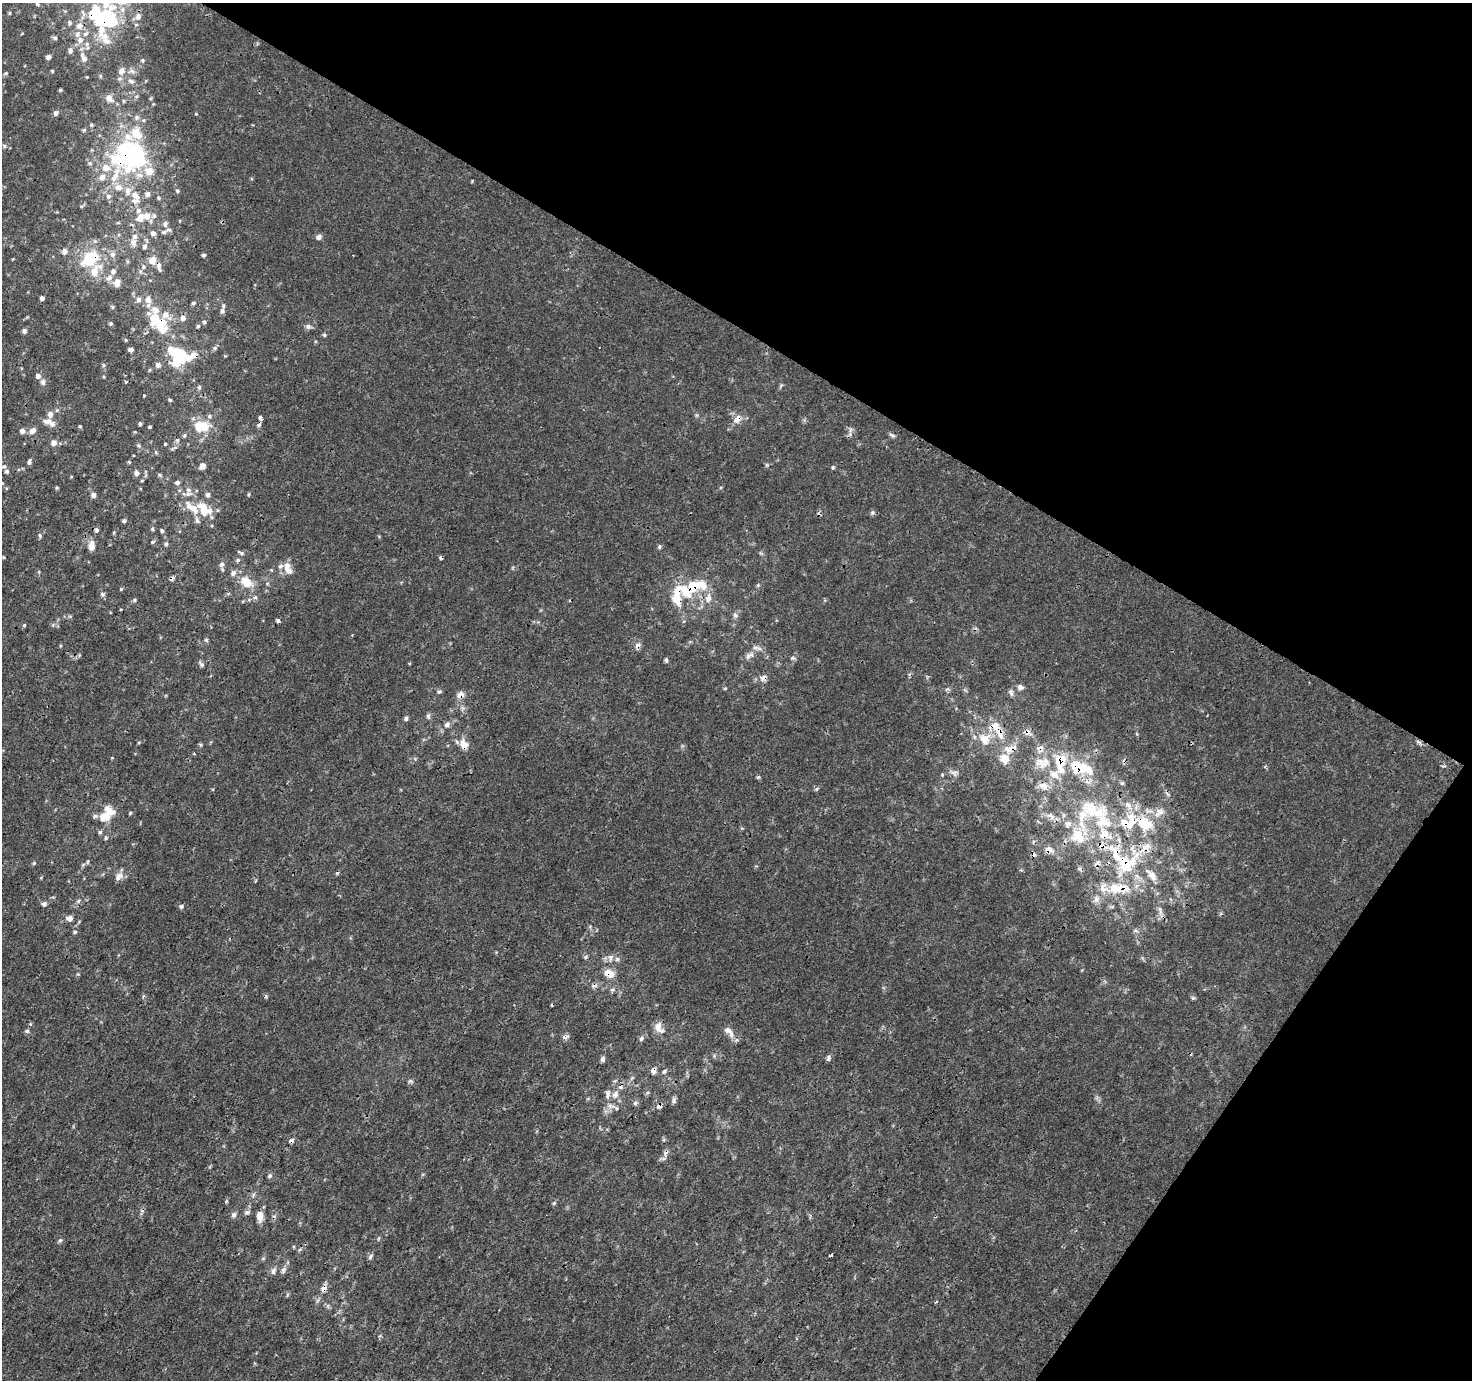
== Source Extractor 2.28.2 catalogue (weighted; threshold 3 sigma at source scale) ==
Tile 8 of 4 x 4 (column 4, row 2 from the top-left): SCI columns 4421-5890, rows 3014-4391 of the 5893 x 5961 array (HDU 1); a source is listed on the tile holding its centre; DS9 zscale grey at full resolution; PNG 1474 x 1382 px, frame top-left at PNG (2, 3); no overlay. Shown black and unused: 31% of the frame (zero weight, under 3 of 4 exposures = <1% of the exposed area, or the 3 px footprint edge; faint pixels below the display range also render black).
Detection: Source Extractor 2.28.2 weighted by HDU 2 'WHT'; one run over the whole footprint, this tile lists its part. Background 1.24e-04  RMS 0.0015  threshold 0.00653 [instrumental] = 3 sigma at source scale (4.5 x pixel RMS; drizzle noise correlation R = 1.50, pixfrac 1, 0.0396/0.0396 arcsec/px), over >= 5 px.
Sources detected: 293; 5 inside a brighter object's white glare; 16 cosmic-ray / hot-pixel residue — not listed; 49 inside a brighter listed object's ellipse — not listed separately; the other 223 listed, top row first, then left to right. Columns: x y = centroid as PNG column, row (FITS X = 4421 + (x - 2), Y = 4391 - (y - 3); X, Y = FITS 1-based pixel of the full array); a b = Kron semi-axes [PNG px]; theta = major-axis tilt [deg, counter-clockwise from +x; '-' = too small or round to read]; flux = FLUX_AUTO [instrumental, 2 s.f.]
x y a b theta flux
37 4 4 4 - 0.17
9 13 5 3 - 0.16
95 14 20 18 -26 7.1
138 16 8 7 - 0.7
70 23 7 4 87 0.25
79 25 8 7 - 0.77
86 34 9 5 38 0.42
55 38 5 4 - 0.27
106 39 20 9 -63 1.7
80 40 8 8 - 0.82
70 50 7 5 82 0.45
48 57 4 4 - 0.58
84 59 9 7 -76 0.68
142 60 5 4 - 0.2
52 71 4 3 - 0.16
122 71 9 8 - 0.93
6 73 5 4 - 0.18
131 81 9 6 -26 0.52
60 90 4 3 - 0.2
109 98 10 8 -64 1
124 101 5 4 - 0.19
56 113 7 5 89 0.44
137 117 7 6 - 0.43
91 125 5 5 - 0.23
138 135 11 8 83 1.4
4 146 6 4 -72 0.2
128 155 28 14 -86 21
90 163 6 5 - 0.29
106 168 8 8 - 1.4
149 171 8 8 - 1.8
140 175 9 7 -4 0.74
115 176 18 9 56 2
102 177 8 7 - 0.89
118 187 12 9 -18 1.2
177 191 5 4 - 0.21
147 194 7 6 - 0.46
135 195 11 8 -49 1
108 196 7 7 - 0.51
159 198 4 4 - 0.17
154 216 7 5 -75 0.35
140 217 14 9 59 1.5
165 224 8 5 80 0.4
169 230 10 5 11 0.48
153 233 6 5 - 0.48
319 237 6 5 - 0.53
133 242 10 7 -74 0.74
144 246 7 6 - 0.42
64 252 7 6 - 0.64
113 254 7 7 - 0.48
204 255 5 4 - 0.25
90 258 14 9 35 8
152 260 7 6 - 1.5
159 266 11 5 -77 0.67
143 267 6 5 - 0.28
94 271 15 9 74 2
109 278 10 7 27 0.61
117 282 9 7 86 1
42 298 5 4 - 0.39
139 299 7 7 - 0.51
148 300 11 9 -68 1
193 303 5 4 - 0.26
112 307 6 4 -89 0.2
222 311 8 6 75 0.42
183 318 7 7 - 0.67
154 319 20 14 86 3.5
204 322 5 4 - 0.21
111 323 5 5 - 0.23
198 326 5 5 - 0.2
308 326 8 7 - 0.42
24 331 6 5 - 0.43
324 335 5 4 - 0.2
126 340 5 4 - 0.16
215 348 6 5 - 0.27
130 349 5 4 - 0.46
179 358 21 13 37 4.6
103 365 6 4 -72 0.2
158 365 6 6 - 0.57
38 376 6 6 - 0.59
43 382 8 6 67 0.48
126 382 4 4 - 0.15
199 387 6 5 - 0.25
144 395 4 3 - 0.11
170 400 4 4 - 0.21
209 416 5 5 - 0.25
260 418 4 3 - 1.1
737 419 13 8 56 1
48 421 13 8 6 0.86
140 424 5 4 - 0.25
80 426 4 4 - 0.15
201 426 15 9 -2 4.5
150 427 3 3 - 0.16
850 430 7 4 71 0.31
22 431 7 7 - 0.49
32 431 9 6 33 0.79
184 435 6 5 - 0.24
892 435 9 5 -17 0.33
177 440 6 5 - 0.3
54 443 6 6 - 0.86
165 444 4 4 - 0.15
139 445 7 5 -46 0.27
29 462 6 5 - 0.35
129 462 5 4 - 0.16
202 466 6 5 - 0.93
833 467 5 4 - 0.26
6 471 6 5 - 0.35
136 473 6 5 - 0.52
160 475 5 4 - 0.21
177 483 5 5 - 0.49
57 488 5 4 - 0.19
188 490 8 7 - 0.66
93 495 6 5 - 0.5
208 495 6 5 - 0.38
204 511 16 11 -10 2.6
873 512 6 4 71 0.24
197 520 10 6 -78 0.43
124 521 4 4 - 0.32
152 529 5 4 - 0.21
96 530 5 5 - 0.35
162 531 6 4 -72 0.26
40 535 6 5 - 0.24
153 542 6 4 21 0.2
166 544 5 5 - 0.3
92 546 11 7 -90 1.2
659 547 6 4 -90 0.25
241 553 9 4 -26 0.25
3 557 5 3 - 0.14
238 560 6 5 - 0.26
222 564 6 5 - 0.46
288 570 12 8 -24 1.1
246 582 16 11 -37 2.4
693 587 15 11 49 3.2
121 589 5 3 - 0.16
102 594 5 5 - 0.29
677 596 29 12 82 3.9
255 597 6 5 - 0.29
708 598 14 8 79 1.3
134 600 5 5 - 0.21
735 615 7 5 -47 0.35
278 621 5 4 - 0.3
24 625 4 4 - 0.15
206 640 6 4 17 0.18
638 645 7 6 - 0.62
749 655 14 6 24 0.79
666 660 7 4 -81 0.26
201 664 7 5 -52 0.34
763 678 9 6 18 0.77
1020 687 7 6 - 0.61
439 692 7 5 2 0.24
460 695 8 7 - 1
428 716 7 5 76 0.33
406 718 5 4 - 0.37
447 724 8 6 33 0.52
1027 732 9 8 - 0.69
985 739 19 16 -68 2.8
1419 742 8 4 -36 0.31
464 744 13 9 -66 1.5
1005 759 14 13 - 1.8
1040 763 20 12 -32 2.2
1077 767 24 18 -29 5.3
953 772 9 4 8 0.42
758 777 6 4 43 0.19
1122 783 6 5 - 0.24
1043 786 13 10 -25 1.3
817 789 6 4 61 0.22
1128 805 11 7 -44 0.97
1094 810 48 21 -20 9
1159 812 14 9 39 1.2
130 813 5 3 - 0.14
1051 815 10 6 -24 0.68
104 817 16 14 17 1.9
1069 824 7 6 - 0.49
1144 824 24 17 -31 5.1
100 832 6 4 45 0.21
1078 834 25 13 31 3.8
106 838 5 4 - 0.2
1102 845 15 8 -22 1.5
1049 850 11 7 -12 0.88
87 862 6 3 70 0.2
34 863 5 4 - 0.17
1097 863 11 6 54 0.64
1124 863 36 24 -86 10
1152 875 20 8 -54 1.3
118 877 11 8 49 0.8
1103 888 15 9 -88 1.5
1096 899 9 7 71 0.71
78 901 6 4 47 0.22
44 904 6 5 - 0.43
181 906 6 5 - 0.33
1160 911 14 4 -78 0.63
69 919 9 7 -2 0.7
75 932 5 4 - 0.22
586 957 5 4 - 0.23
610 958 10 5 79 0.51
617 959 6 6 - 0.33
609 973 12 9 -25 1.5
1193 998 5 5 - 0.23
659 1028 16 9 -62 1.1
27 1031 5 5 - 0.29
731 1034 11 6 -84 0.68
565 1037 11 5 20 0.41
642 1038 7 6 - 0.36
828 1058 8 5 64 0.39
602 1059 6 5 - 0.45
653 1071 7 6 - 0.64
664 1071 7 4 53 0.27
632 1078 7 4 45 0.25
410 1081 6 4 2 0.26
615 1094 10 9 - 0.89
674 1100 10 5 -80 0.38
635 1103 6 5 - 0.3
616 1108 6 4 -72 0.2
665 1153 12 6 62 0.6
270 1176 6 5 - 0.29
554 1203 5 4 - 0.2
247 1212 7 5 21 0.33
234 1215 6 6 - 0.43
259 1216 12 7 -86 1.3
60 1240 6 4 2 0.23
300 1249 6 4 19 0.21
370 1257 7 5 48 0.32
283 1270 10 6 61 0.47
273 1271 9 7 81 0.46
324 1288 8 7 - 0.71
Overlapping masked pixels (flux is a lower limit): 22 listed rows (the first 20) at x y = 95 14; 128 155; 90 258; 159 266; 737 419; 693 587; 677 596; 638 645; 763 678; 460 695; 1027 732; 464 744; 1077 767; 1144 824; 1102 845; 1049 850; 1097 863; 1124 863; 609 973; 653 1071
Unlisted compact peaks at least as high as the median listed source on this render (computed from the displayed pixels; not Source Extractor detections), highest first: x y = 767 465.